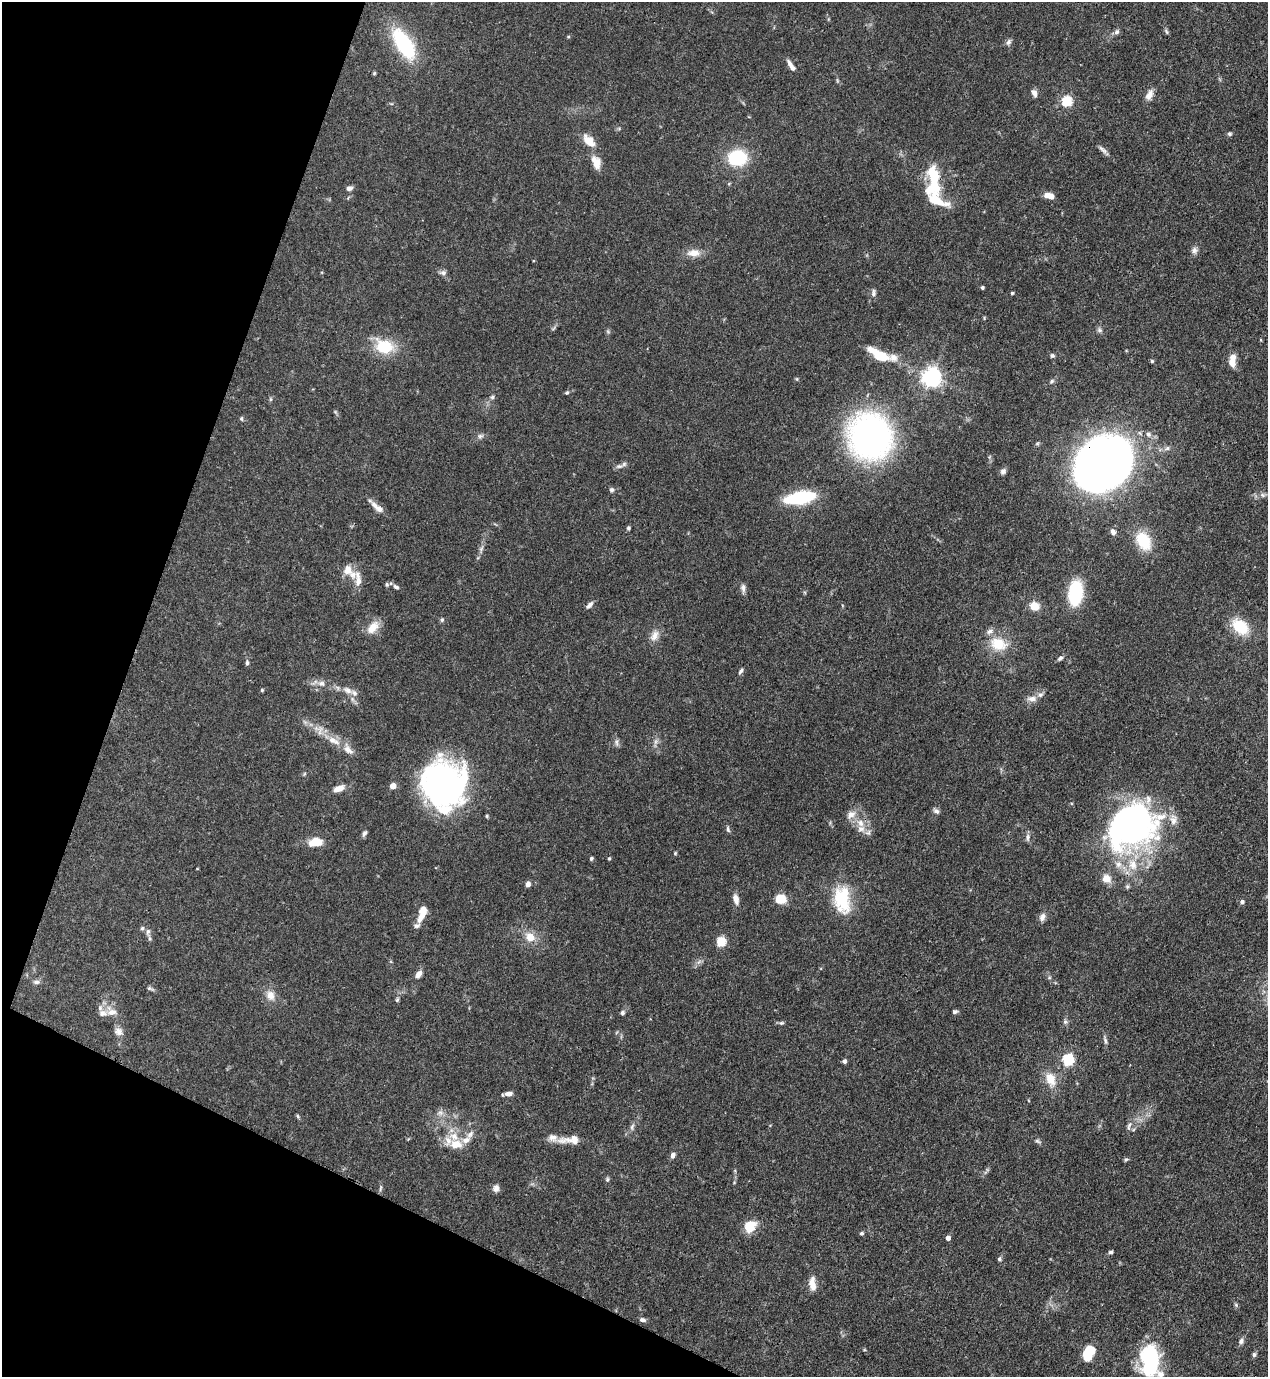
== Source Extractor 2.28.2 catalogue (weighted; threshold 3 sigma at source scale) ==
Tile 9 of 4 x 4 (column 1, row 3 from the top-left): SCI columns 353-1618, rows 1416-2790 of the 5638 x 5579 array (HDU 1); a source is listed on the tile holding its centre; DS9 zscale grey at full resolution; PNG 1270 x 1379 px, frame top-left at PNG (2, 2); no overlay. Shown black and unused: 19% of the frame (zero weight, under 3 of 4 exposures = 7% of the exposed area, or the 3 px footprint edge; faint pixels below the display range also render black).
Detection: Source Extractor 2.28.2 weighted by HDU 2 'WHT'; one run over the whole footprint, this tile lists its part. Background 0.0662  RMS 0.0035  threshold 0.0158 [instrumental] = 3 sigma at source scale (4.5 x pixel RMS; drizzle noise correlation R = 1.50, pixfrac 1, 0.05/0.05 arcsec/px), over >= 5 px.
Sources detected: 179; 1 too faint to see at this stretch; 7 inside a brighter object's white glare — not listed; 21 inside a brighter listed object's ellipse — not listed separately; the other 150 listed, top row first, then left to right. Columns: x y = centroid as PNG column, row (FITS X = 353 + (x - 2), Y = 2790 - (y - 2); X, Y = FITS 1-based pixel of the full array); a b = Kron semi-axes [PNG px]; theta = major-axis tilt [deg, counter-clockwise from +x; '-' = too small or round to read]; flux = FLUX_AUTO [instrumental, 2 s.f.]
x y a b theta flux
1117 32 8 6 52 0.96
1166 32 8 3 -71 0.56
568 37 5 3 - 0.33
1009 42 9 6 64 1
404 44 30 13 -58 32
790 65 14 5 -60 1.7
374 73 5 4 - 0.39
837 80 6 4 -72 0.46
1034 93 10 6 -67 1.5
1149 95 14 8 63 2.3
1067 101 6 5 - 22
1229 134 6 6 - 0.58
589 140 18 10 -45 4.5
1103 150 15 5 -40 1.3
737 158 18 15 4 19
596 163 14 9 -71 4.4
933 175 18 10 -79 11
349 188 7 6 - 1.2
1049 196 11 6 -14 2.9
935 200 38 18 -41 11
1194 250 9 8 - 1.3
694 253 18 10 1 3.5
443 273 9 6 -1 1.1
982 288 4 4 - 0.59
873 293 10 6 87 1.1
1012 293 4 3 - 0.44
553 328 9 3 45 0.53
1099 330 8 6 -36 0.91
608 332 6 4 -20 0.45
384 346 24 17 -20 12
878 355 26 10 -30 10
1052 355 6 6 - 0.69
1152 361 5 5 - 0.45
1232 362 11 8 -63 2.9
931 377 7 6 - 180
797 379 6 3 -71 0.35
1052 381 7 5 36 0.73
567 393 6 4 41 0.48
492 397 6 5 - 0.67
270 399 6 4 90 0.47
241 419 6 5 - 0.52
1148 434 7 7 - 1.2
480 436 8 5 30 0.93
870 437 34 32 -69 130
1167 448 8 5 29 0.96
1103 464 36 34 77 280
619 466 12 5 6 1.2
1003 471 8 6 61 1.2
612 490 6 6 - 0.73
1263 495 7 6 - 0.96
800 498 21 9 10 33
374 505 13 8 -55 1.9
628 528 6 4 16 0.51
1113 532 8 6 -61 1.4
1143 541 25 17 -59 11
481 549 9 5 55 0.98
348 570 15 12 -79 3.5
358 579 24 8 -86 3.3
387 584 6 4 -87 0.54
396 587 9 5 -34 0.91
743 588 13 6 -84 1.2
1075 593 22 12 85 21
589 605 10 5 50 1.3
1034 606 10 9 - 4.1
442 620 6 5 - 0.59
1240 627 22 15 -42 10
372 628 19 11 50 4.4
654 636 17 9 57 2.7
998 644 24 18 -17 9.1
1060 658 8 5 32 0.82
247 662 7 5 88 0.72
741 671 8 4 57 0.76
321 683 10 8 -4 2
262 690 4 4 - 0.41
347 690 13 8 -29 2.4
1032 699 13 8 3 2.2
333 741 21 9 -25 4.5
617 742 10 4 -89 0.9
304 774 6 3 71 0.39
444 785 46 41 22 98
393 786 4 4 - 4.8
339 788 12 6 20 3.2
936 811 8 6 -30 1.2
851 815 14 9 39 2.8
487 816 4 4 - 0.41
1173 820 15 9 89 2.7
860 823 11 8 -57 3
728 829 9 4 -73 0.68
1126 829 45 39 52 96
364 833 8 5 61 0.96
1028 837 11 5 -87 1.1
316 842 17 9 7 5.6
675 853 5 4 - 0.38
591 858 4 4 - 0.56
609 858 4 3 - 0.39
1106 879 7 6 - 5
528 884 6 5 - 1.4
1127 886 7 5 70 0.62
736 899 12 6 -75 2.5
781 899 9 8 - 7.4
842 900 37 21 -83 16
1242 902 6 5 - 0.82
422 913 17 7 70 5.5
1042 917 11 7 68 1.6
142 928 6 5 - 0.61
148 932 12 6 83 1.2
530 937 12 10 -36 4.5
721 942 5 5 - 19
418 974 10 6 55 2
1049 978 5 3 - 0.39
36 982 9 6 2 1.1
150 989 11 4 -20 0.76
270 995 14 11 -70 3.3
397 1000 6 5 - 0.54
112 1012 15 11 -31 3.6
955 1012 6 5 - 0.7
622 1013 6 5 - 0.75
1065 1022 7 5 -70 0.75
781 1023 7 5 2 0.61
118 1032 12 10 -25 1.9
1105 1040 12 4 -75 0.93
1068 1060 6 5 - 39
844 1061 4 4 - 1.1
1051 1079 20 12 -68 5.5
508 1094 9 5 5 1.7
440 1113 9 8 - 1.6
298 1116 6 4 -87 0.43
1129 1126 14 5 75 1.2
632 1127 10 5 74 1
470 1134 12 7 47 1.8
570 1140 30 10 3 5
1038 1141 10 4 -26 0.75
456 1144 17 12 -5 5.1
673 1155 7 5 72 1.2
1126 1159 6 5 - 0.52
607 1179 6 5 - 0.63
380 1188 10 3 78 0.68
496 1188 9 7 85 1.5
749 1227 10 8 48 9
862 1233 5 4 - 0.6
948 1238 4 4 - 1.7
1110 1252 5 4 - 0.61
999 1259 7 5 -82 0.72
812 1284 18 8 -86 3.2
1236 1305 6 4 -48 0.52
642 1320 8 5 -11 0.97
1241 1341 9 6 59 1.2
1089 1352 14 8 66 12
1150 1355 30 19 -83 18
1254 1355 6 5 - 0.72
Overlapping masked pixels (flux is a lower limit): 1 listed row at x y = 1103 464